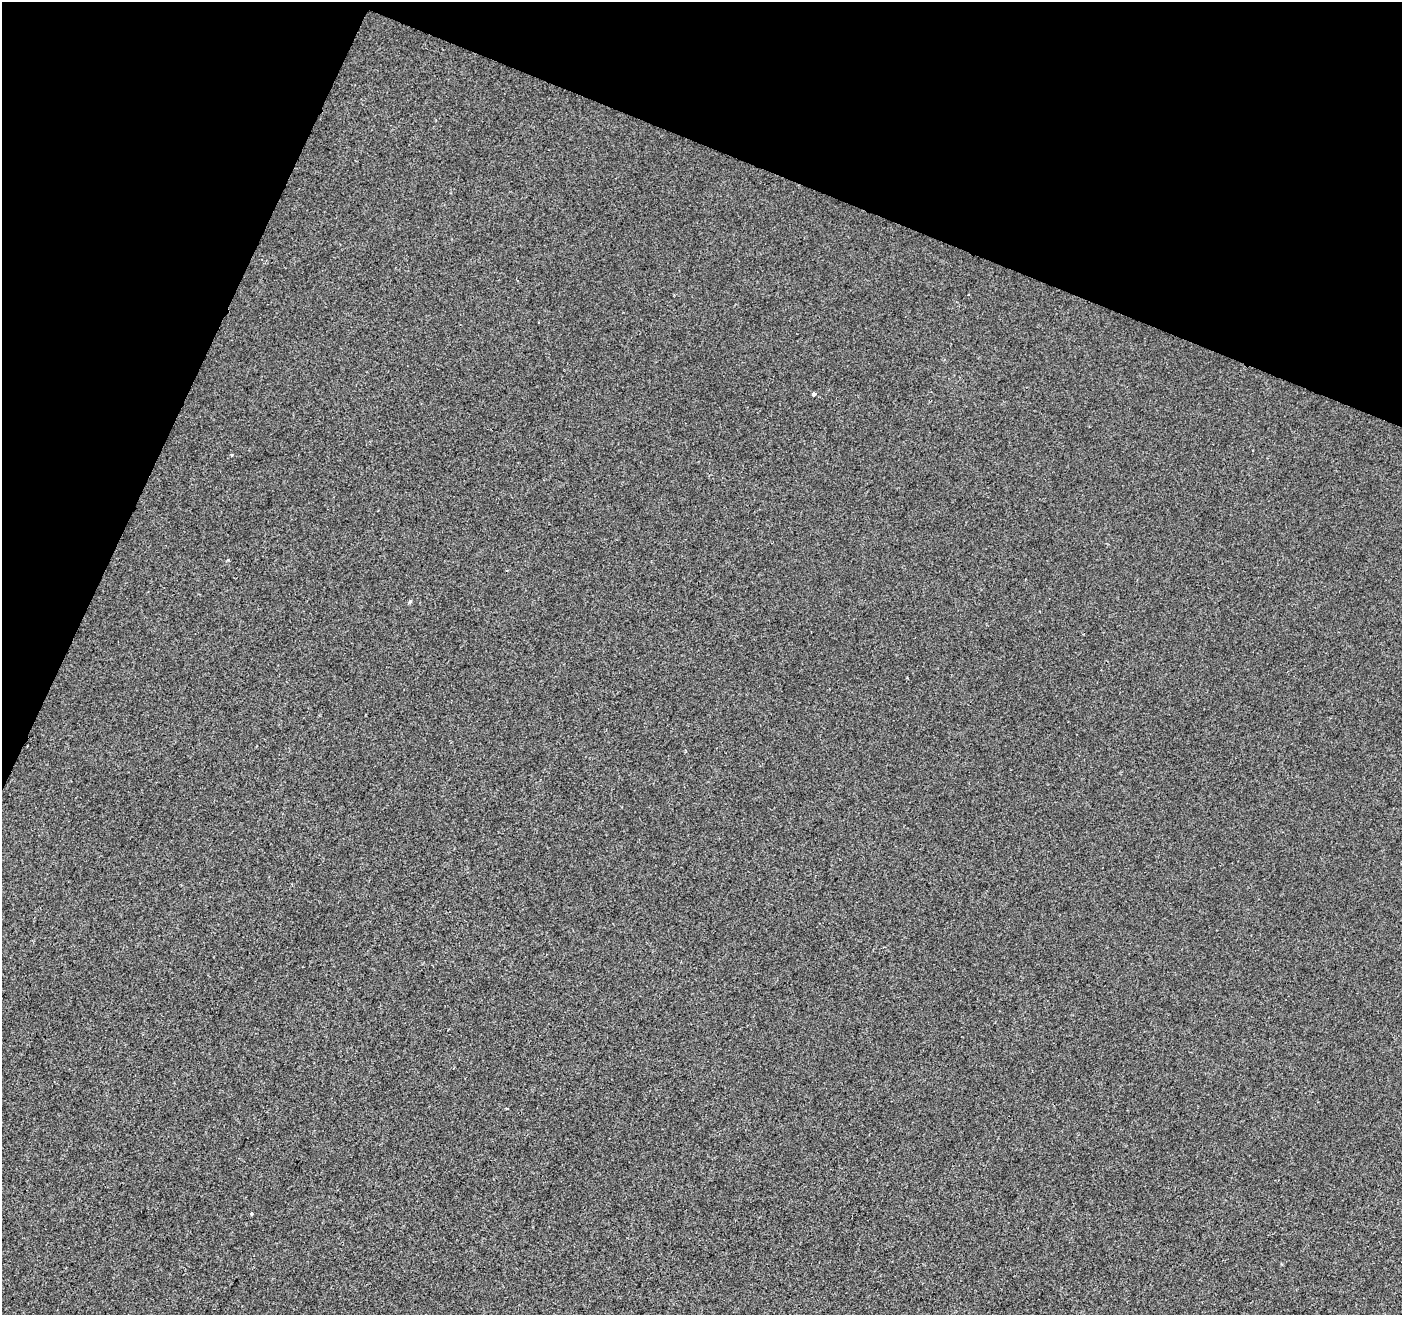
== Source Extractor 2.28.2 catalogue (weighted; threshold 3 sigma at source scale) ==
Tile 2 of 4 x 4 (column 2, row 1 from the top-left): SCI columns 1408-2807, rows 4213-5525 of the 5607 x 5732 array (HDU 1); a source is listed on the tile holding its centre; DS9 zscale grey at full resolution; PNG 1404 x 1317 px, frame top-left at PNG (2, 2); no overlay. Shown black and unused: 20% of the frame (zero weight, under 2 of 3 exposures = <1% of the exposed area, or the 3 px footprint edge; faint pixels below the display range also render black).
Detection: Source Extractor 2.28.2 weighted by HDU 2 'WHT'; one run over the whole footprint, this tile lists its part. Background -8.81e-04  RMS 0.0042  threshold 0.0189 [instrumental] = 3 sigma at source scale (4.5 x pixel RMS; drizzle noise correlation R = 1.50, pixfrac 1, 0.0396/0.0396 arcsec/px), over >= 5 px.
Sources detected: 5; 1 cosmic-ray / hot-pixel residue — not listed; the other 4 listed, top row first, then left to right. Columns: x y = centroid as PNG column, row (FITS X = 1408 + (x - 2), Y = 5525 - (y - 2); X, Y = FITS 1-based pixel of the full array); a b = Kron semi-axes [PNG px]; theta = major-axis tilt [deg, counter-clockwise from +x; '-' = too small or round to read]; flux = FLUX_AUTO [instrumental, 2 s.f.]
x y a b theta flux
814 394 4 4 - 2.7
231 455 4 3 - 0.38
410 601 5 4 - 0.53
251 1214 3 3 - 3